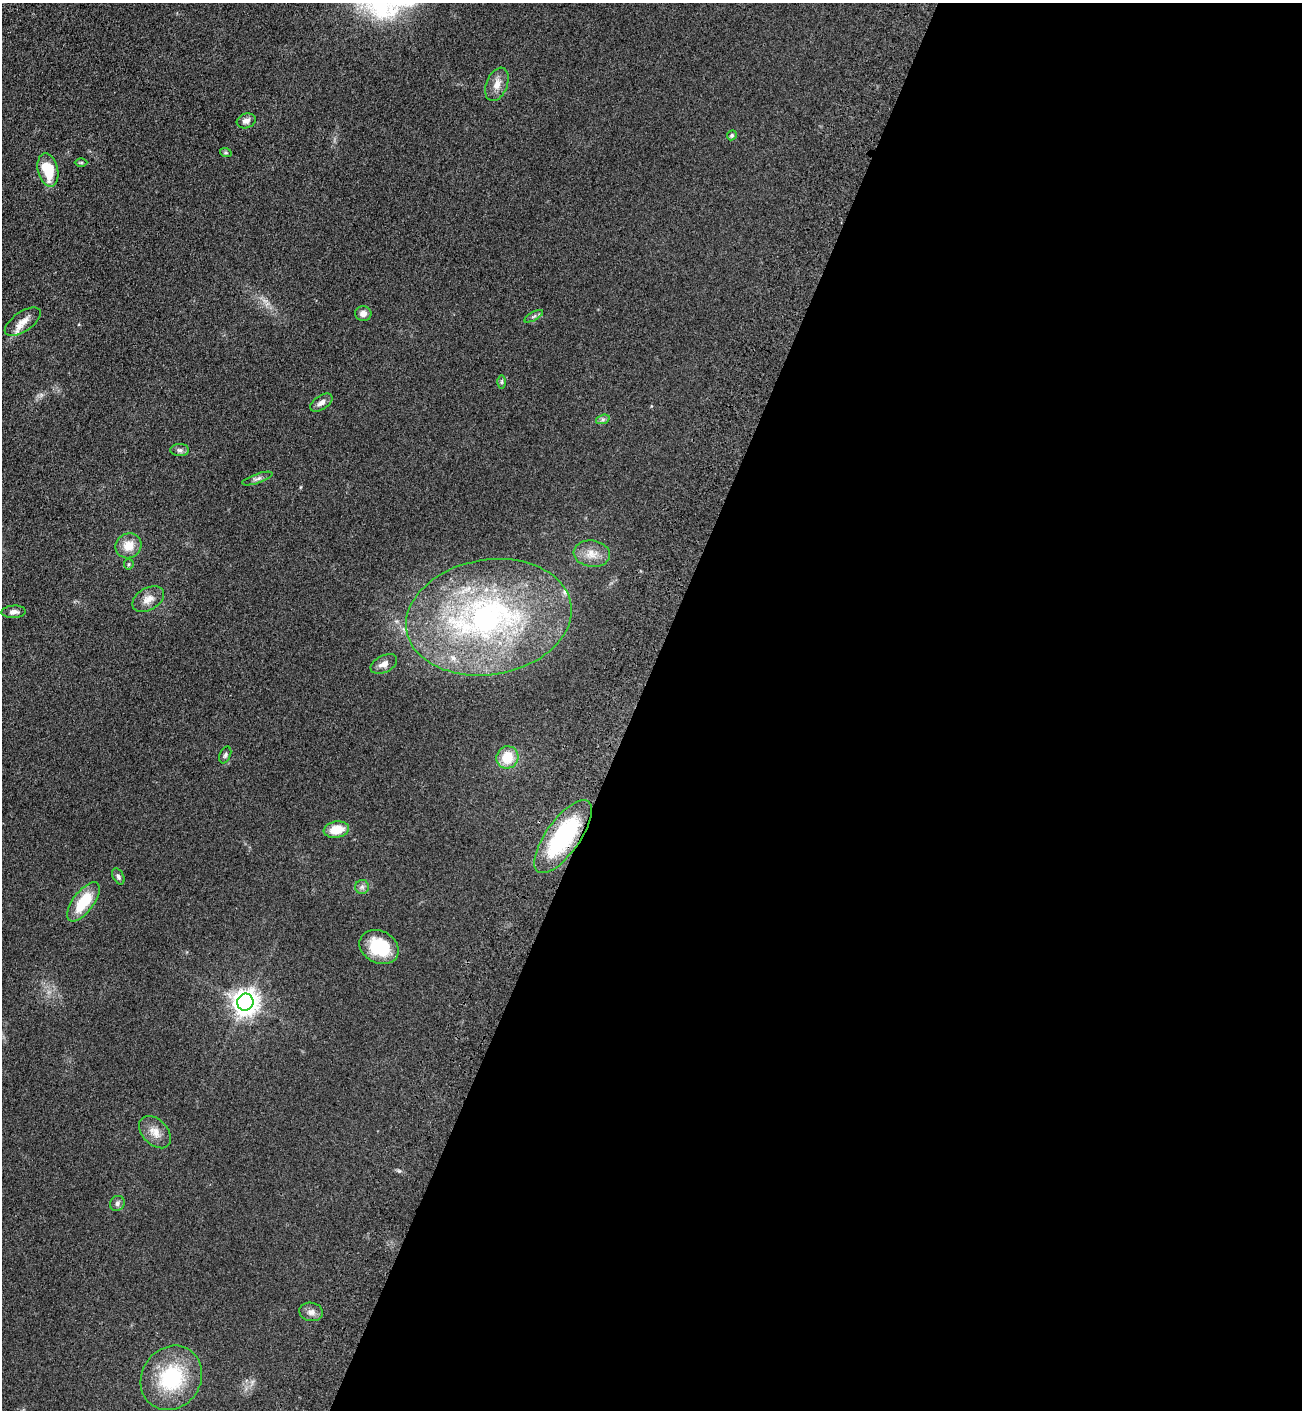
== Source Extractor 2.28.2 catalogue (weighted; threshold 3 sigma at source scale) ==
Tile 12 of 4 x 4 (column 4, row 3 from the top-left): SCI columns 4154-5453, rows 1471-2878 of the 5841 x 5757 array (HDU 1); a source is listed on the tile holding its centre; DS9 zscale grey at full resolution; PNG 1304 x 1412 px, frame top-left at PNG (2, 3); each listed source drawn as its Kron ellipse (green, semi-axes under 4 px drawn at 4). Shown black and unused: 51% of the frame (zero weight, under 3 of 4 exposures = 6% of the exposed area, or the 3 px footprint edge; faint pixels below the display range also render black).
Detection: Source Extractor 2.28.2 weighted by HDU 2 'WHT'; one run over the whole footprint, this tile lists its part. Background 0.119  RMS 0.0089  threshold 0.0402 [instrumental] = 3 sigma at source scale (4.5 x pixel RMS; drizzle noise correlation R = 1.50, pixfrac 1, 0.05/0.05 arcsec/px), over >= 5 px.
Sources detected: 36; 2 inside a brighter listed object's ellipse — not listed separately; the other 34 listed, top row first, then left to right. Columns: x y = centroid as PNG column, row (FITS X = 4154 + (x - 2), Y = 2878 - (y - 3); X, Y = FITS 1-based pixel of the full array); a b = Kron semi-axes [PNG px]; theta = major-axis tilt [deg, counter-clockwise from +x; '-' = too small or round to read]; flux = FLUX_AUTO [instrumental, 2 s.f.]
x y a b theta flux
497 84 17 10 68 8.4
246 121 9 7 18 4.3
732 135 5 4 - 1.6
226 153 6 4 -18 1.2
81 162 6 4 0 1
48 170 17 10 -76 28
363 313 8 7 - 4.7
534 316 10 3 29 1.8
23 322 21 9 35 9.6
502 382 6 4 90 1.3
321 403 12 7 34 4.5
603 419 7 4 19 1.9
180 450 9 6 0 2.6
258 478 16 4 19 3.2
128 546 13 12 - 12
592 554 18 13 -7 11
129 564 5 5 - 1.1
148 599 17 11 29 8.3
14 612 12 6 3 3.9
489 617 83 57 9 270
384 664 14 8 27 5.5
225 755 9 5 67 1.9
507 757 11 10 - 19
336 830 13 8 10 17
563 837 43 17 54 85
118 876 8 5 -63 2.3
362 887 7 7 - 2.7
83 902 23 10 53 31
379 947 20 16 -27 36
245 1002 8 8 - 820
155 1132 19 12 -46 9.9
117 1203 8 7 - 2.7
311 1312 12 9 -10 4.9
171 1378 33 29 56 63
Overlapping masked pixels (flux is a lower limit): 1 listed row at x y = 563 837